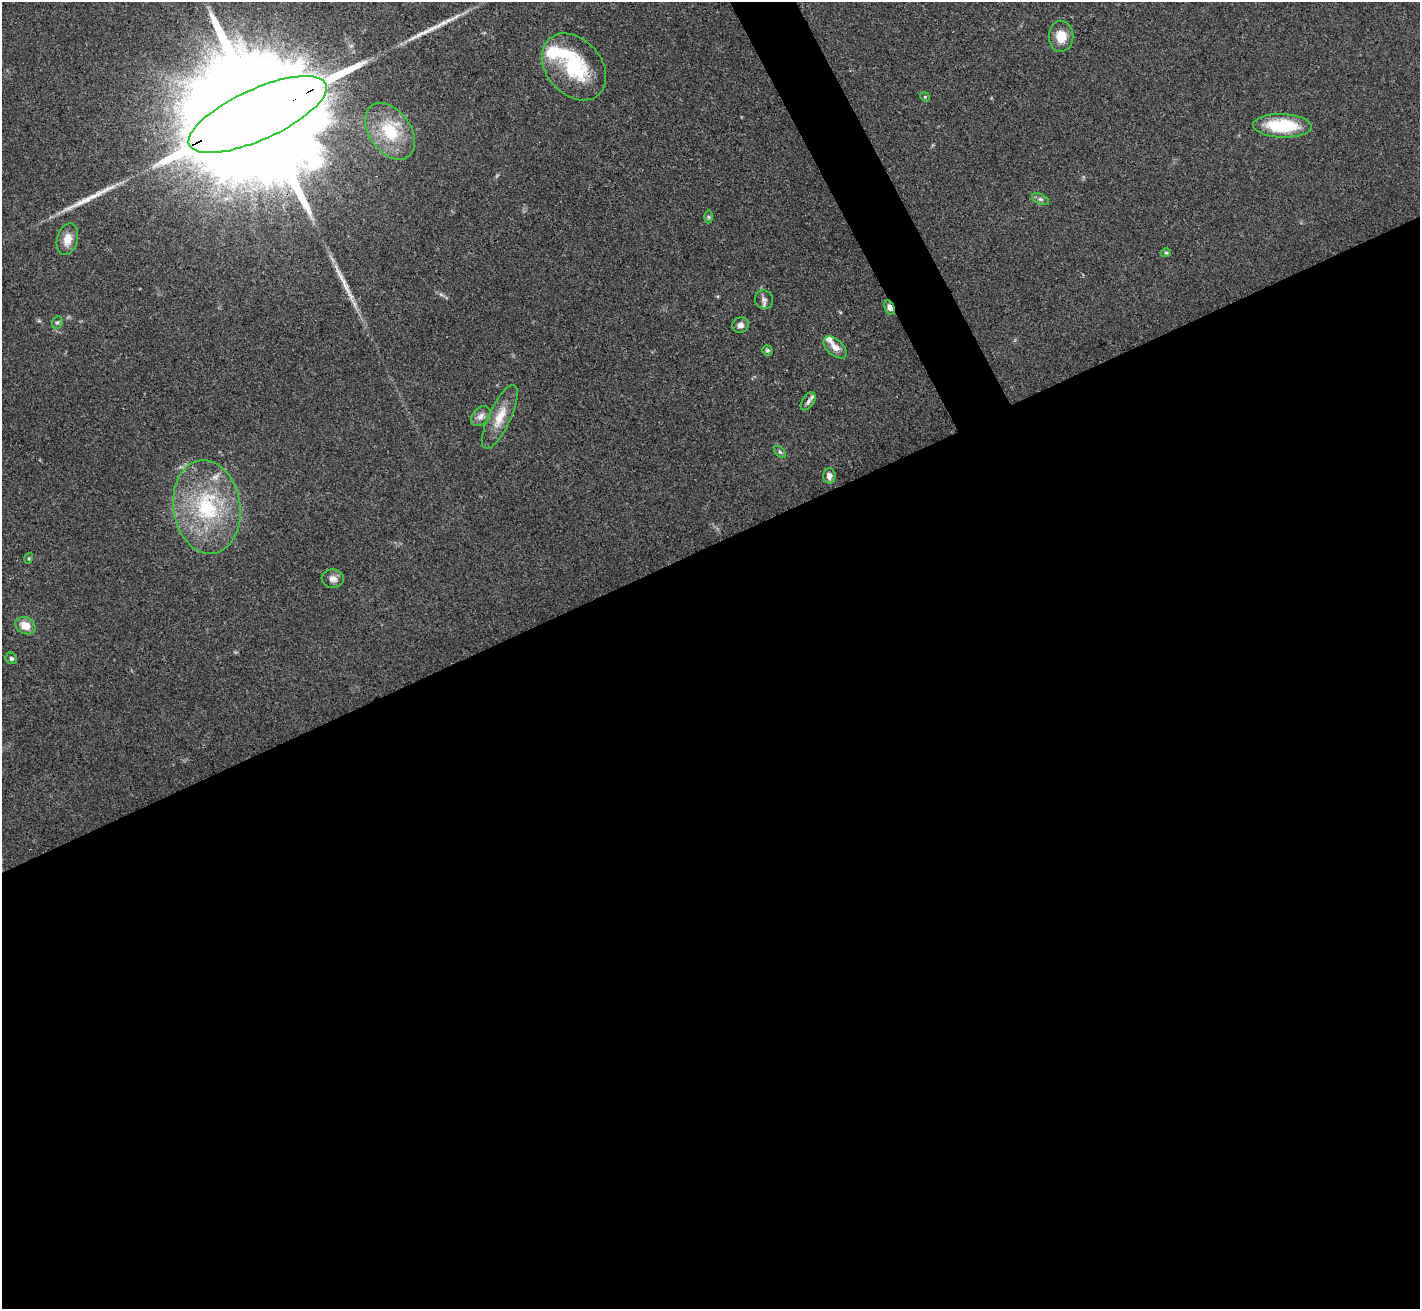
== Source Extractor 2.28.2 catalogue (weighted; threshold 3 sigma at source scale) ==
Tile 15 of 4 x 4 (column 3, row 4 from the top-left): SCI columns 2841-4258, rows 155-1461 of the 5679 x 5670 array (HDU 1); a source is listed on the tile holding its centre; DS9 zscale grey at full resolution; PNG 1422 x 1311 px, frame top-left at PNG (2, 2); each listed source drawn as its Kron ellipse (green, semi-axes under 4 px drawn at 4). Shown black and unused: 60% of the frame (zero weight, under 3 of 4 exposures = <1% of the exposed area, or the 3 px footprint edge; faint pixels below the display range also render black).
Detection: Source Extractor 2.28.2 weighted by HDU 2 'WHT'; one run over the whole footprint, this tile lists its part. Background 0.0648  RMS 0.0052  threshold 0.0234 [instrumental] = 3 sigma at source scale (4.5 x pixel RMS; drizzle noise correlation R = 1.50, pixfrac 1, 0.05/0.05 arcsec/px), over >= 5 px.
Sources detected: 34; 1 inside a brighter object's white glare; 3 long thin detections or spike segments (spike, bleed or trail) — neither listed nor drawn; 4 inside a brighter listed object's ellipse — not listed separately; the other 26 listed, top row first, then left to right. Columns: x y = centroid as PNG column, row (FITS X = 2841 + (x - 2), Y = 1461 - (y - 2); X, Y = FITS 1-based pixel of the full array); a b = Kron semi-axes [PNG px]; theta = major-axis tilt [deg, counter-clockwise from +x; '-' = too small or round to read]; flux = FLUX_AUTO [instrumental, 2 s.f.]
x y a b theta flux
1061 36 15 12 -89 8
574 67 37 27 -49 36
925 97 5 4 - 0.56
258 114 75 25 24 49000
1282 126 29 11 -2 25
390 131 31 20 -54 23
1040 199 9 5 -26 1.3
708 217 6 4 -89 0.84
67 239 16 10 75 5.3
1166 253 5 4 - 0.69
764 300 9 9 - 2
890 308 8 4 -66 2.7
57 322 6 5 - 0.89
740 325 8 7 - 2.2
835 347 14 8 -43 3.8
767 350 5 5 - 0.87
808 401 10 6 56 1.6
481 416 11 8 44 2.9
500 417 35 11 65 9.9
780 452 7 4 -44 0.86
829 476 7 6 - 2.5
207 507 47 33 -82 51
29 558 5 3 - 0.53
333 579 11 9 1 2.7
25 626 10 8 -28 6.4
11 658 6 5 - 1
Overlapping masked pixels (flux is a lower limit): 2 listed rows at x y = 258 114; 890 308
Isophote crosses this tile's border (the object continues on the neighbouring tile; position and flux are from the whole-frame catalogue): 1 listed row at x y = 258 114